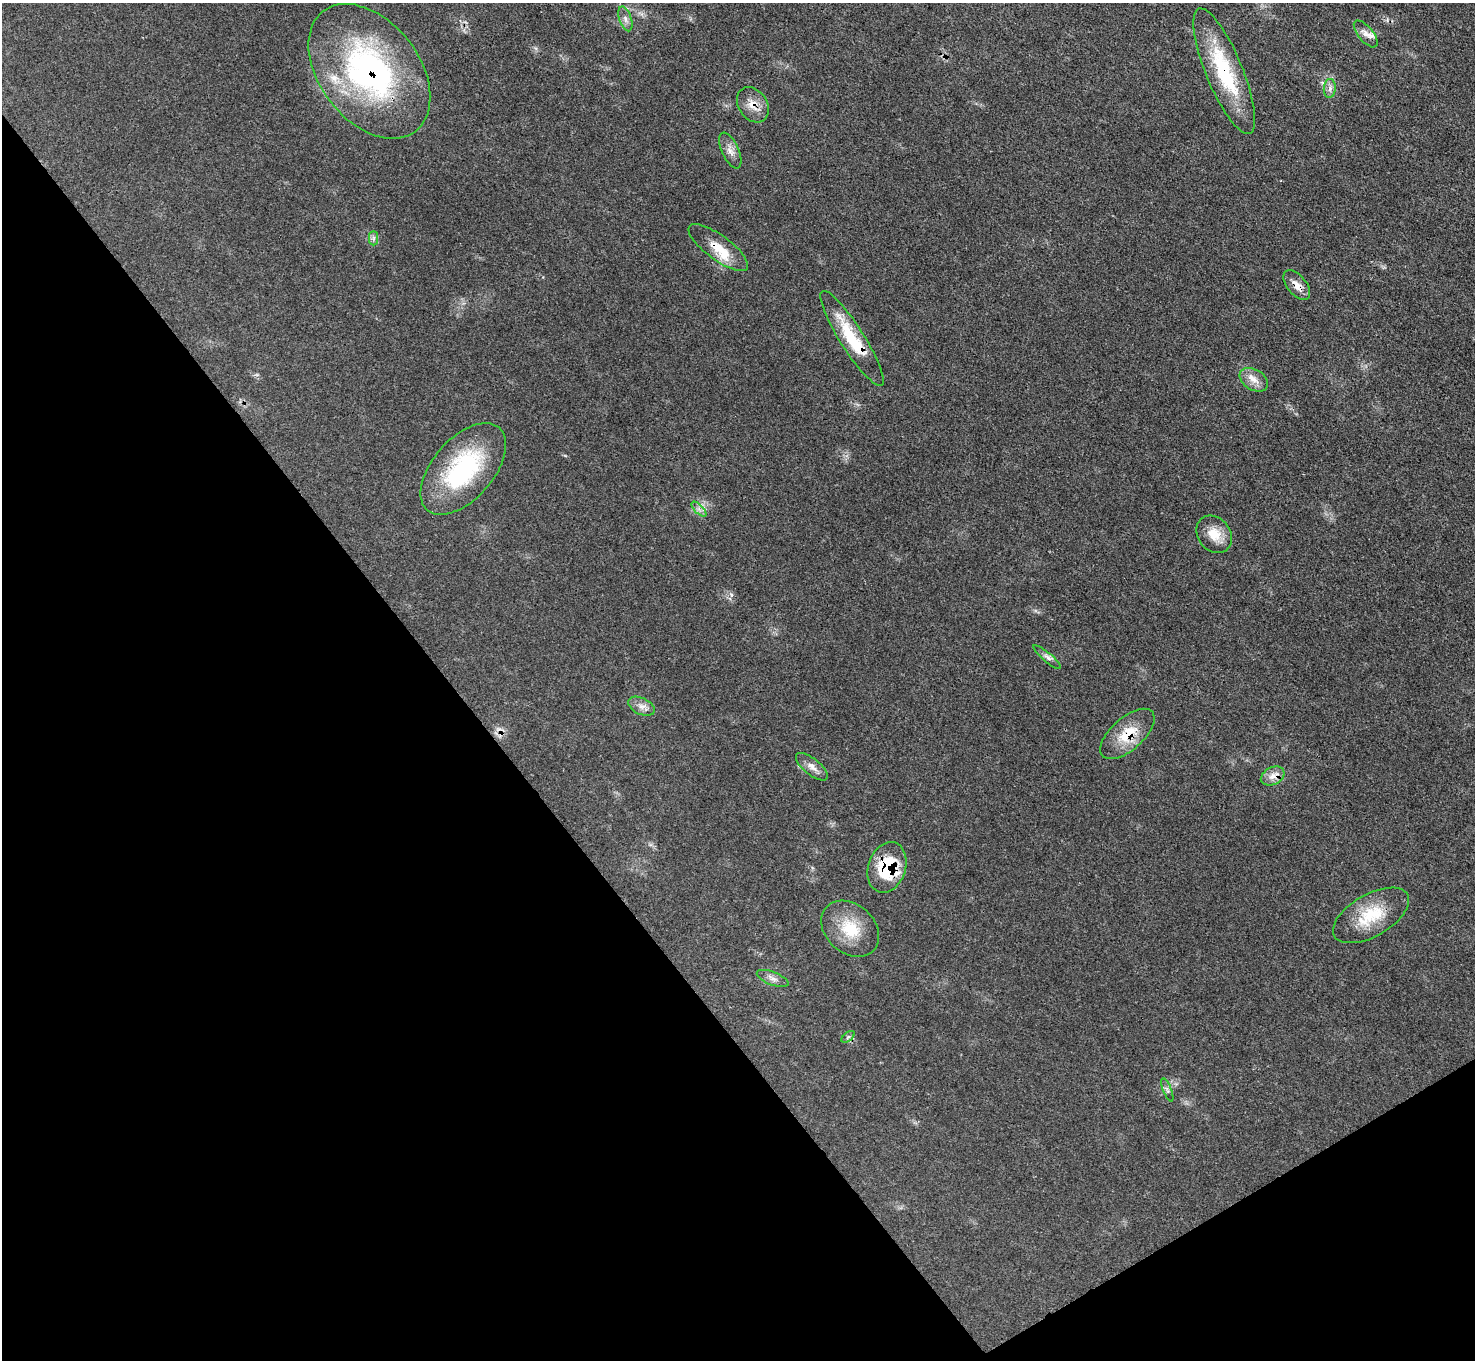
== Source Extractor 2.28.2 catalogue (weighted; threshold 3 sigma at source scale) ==
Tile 14 of 4 x 4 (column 2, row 4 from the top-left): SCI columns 1475-2947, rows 299-1656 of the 5895 x 5889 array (HDU 1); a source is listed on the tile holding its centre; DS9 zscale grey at full resolution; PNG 1477 x 1362 px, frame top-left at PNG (2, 3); each listed source drawn as its Kron ellipse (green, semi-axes under 4 px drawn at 4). Shown black and unused: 34% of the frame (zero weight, under 3 of 4 exposures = <1% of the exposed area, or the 3 px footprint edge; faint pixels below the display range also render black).
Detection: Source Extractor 2.28.2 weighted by HDU 2 'WHT'; one run over the whole footprint, this tile lists its part. Background 0.0784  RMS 0.004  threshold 0.0178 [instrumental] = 3 sigma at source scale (4.5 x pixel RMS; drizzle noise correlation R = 1.50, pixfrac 1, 0.05/0.05 arcsec/px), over >= 5 px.
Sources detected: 32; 1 too faint to see at this stretch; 1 cosmic-ray / hot-pixel residue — neither listed nor drawn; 4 inside a brighter listed object's ellipse — not listed separately; the other 26 listed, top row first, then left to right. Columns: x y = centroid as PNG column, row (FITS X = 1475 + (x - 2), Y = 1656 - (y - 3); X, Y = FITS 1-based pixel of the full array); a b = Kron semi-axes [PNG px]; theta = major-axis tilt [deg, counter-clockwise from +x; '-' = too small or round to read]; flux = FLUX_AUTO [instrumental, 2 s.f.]
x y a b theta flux
625 19 13 6 -72 1.9
1366 34 16 7 -50 2.7
369 71 76 50 -52 110
1224 71 67 18 -68 31
1330 88 9 6 85 1.6
753 105 19 14 -56 5.5
730 151 19 8 -65 3.1
374 238 7 4 90 1.1
718 248 36 12 -36 9.1
1297 285 17 9 -51 3.7
852 338 56 12 -58 20
1254 380 15 10 -32 4
463 469 54 30 49 46
699 509 9 3 -45 1.1
1214 534 20 16 -52 7.3
1047 657 18 4 -40 1.7
641 706 14 8 -26 2.7
1127 734 33 16 42 12
812 767 19 8 -39 3.2
1273 776 12 8 28 3.2
887 867 26 18 71 24
1371 915 42 21 30 17
850 929 32 24 -42 15
773 978 17 6 -21 2.3
848 1037 8 4 37 0.78
1167 1090 12 4 -68 1
Overlapping masked pixels (flux is a lower limit): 8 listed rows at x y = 369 71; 1224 71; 753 105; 718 248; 1297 285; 852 338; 1127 734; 887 867